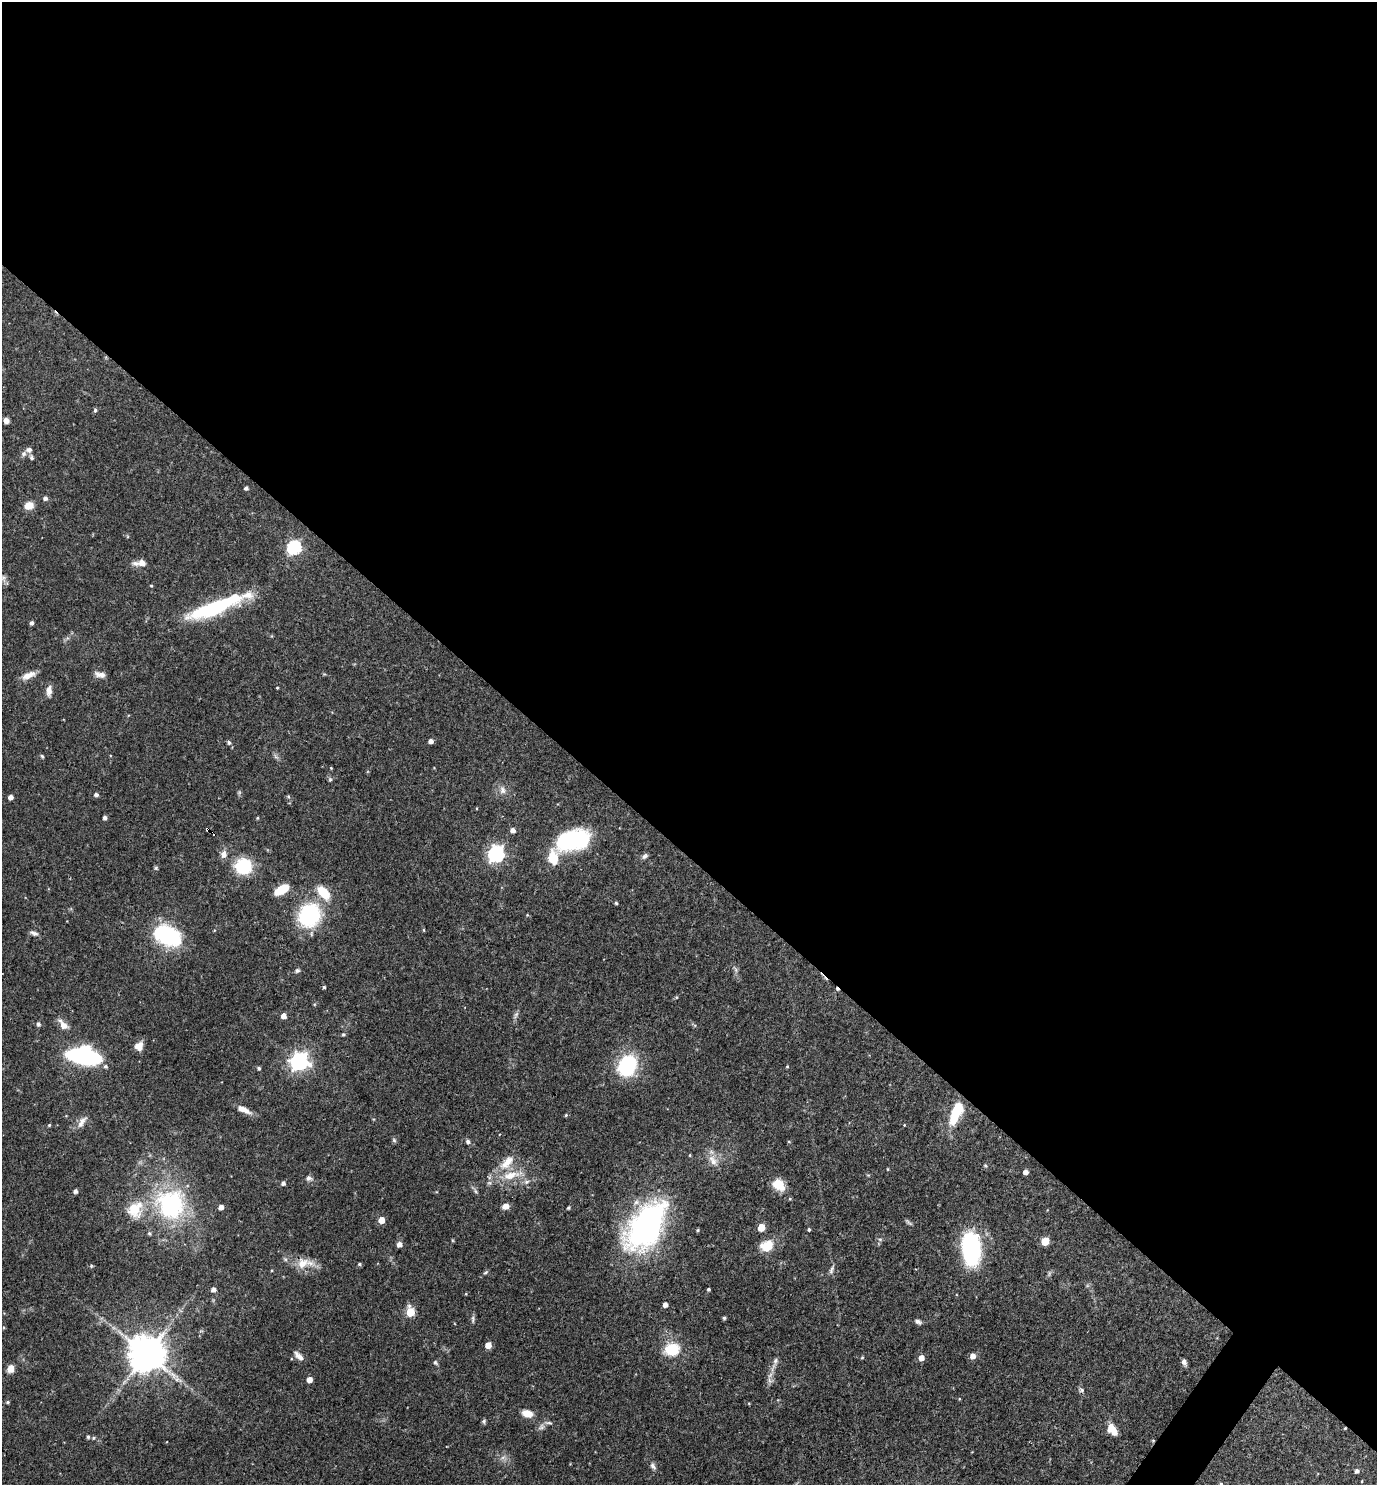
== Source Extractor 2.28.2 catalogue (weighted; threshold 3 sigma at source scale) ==
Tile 3 of 4 x 4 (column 3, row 1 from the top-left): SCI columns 2898-4272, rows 4451-5933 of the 5936 x 5933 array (HDU 1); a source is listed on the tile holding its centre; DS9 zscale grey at full resolution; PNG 1379 x 1487 px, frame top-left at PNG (2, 2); no overlay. Shown black and unused: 58% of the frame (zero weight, under 3 of 4 exposures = <1% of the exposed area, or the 3 px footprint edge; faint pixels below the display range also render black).
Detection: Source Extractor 2.28.2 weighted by HDU 2 'WHT'; one run over the whole footprint, this tile lists its part. Background 0.0527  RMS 0.0031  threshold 0.0142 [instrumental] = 3 sigma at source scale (4.5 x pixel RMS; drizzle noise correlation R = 1.50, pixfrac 1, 0.05/0.05 arcsec/px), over >= 5 px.
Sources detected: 147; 3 inside a brighter object's white glare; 3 cosmic-ray / hot-pixel residue — not listed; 6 inside a brighter listed object's ellipse — not listed separately; the other 135 listed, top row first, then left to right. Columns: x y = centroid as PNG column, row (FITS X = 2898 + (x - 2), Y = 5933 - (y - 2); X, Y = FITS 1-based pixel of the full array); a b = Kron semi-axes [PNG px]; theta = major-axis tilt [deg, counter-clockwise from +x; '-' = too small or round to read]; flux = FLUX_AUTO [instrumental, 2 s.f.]
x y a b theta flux
95 410 5 5 - 0.49
6 421 6 5 - 1.3
29 450 9 7 -6 1.1
32 458 5 5 - 0.71
246 488 4 4 - 0.74
45 498 5 5 - 0.97
29 505 10 9 - 3
294 547 6 6 - 51
142 563 10 8 -14 1.8
3 578 8 7 - 1
151 586 4 3 - 0.33
212 608 67 13 19 31
32 623 5 4 - 0.73
100 674 14 7 -15 1.7
28 675 18 7 23 2.8
277 688 3 2 - 0.28
49 690 14 6 86 1.9
431 741 5 4 - 1.3
229 742 5 5 - 0.7
42 756 6 3 -45 0.4
276 757 7 4 -19 0.62
331 768 3 3 - 0.24
330 779 6 5 - 0.52
502 790 11 8 -79 1.7
96 795 5 5 - 0.87
288 796 6 5 - 0.52
10 797 4 4 - 1.8
105 818 4 4 - 0.96
257 818 5 3 - 0.29
208 829 5 3 - 1.7
512 830 5 5 - 1.5
573 840 28 15 14 46
224 854 10 8 77 1.8
496 854 7 6 - 93
645 856 9 6 35 0.89
553 858 19 11 -85 6.9
243 866 11 10 - 22
156 868 5 5 - 0.46
282 889 14 7 31 7.8
323 893 17 10 -49 7.3
616 903 4 3 - 0.42
309 915 17 15 62 36
527 915 4 4 - 0.27
424 930 5 3 - 0.29
34 933 12 5 -24 1.1
166 935 19 14 -24 37
297 970 6 5 - 0.66
736 970 9 4 -71 0.72
324 987 4 4 - 0.48
676 997 5 4 - 0.34
516 1015 12 5 62 0.91
284 1016 4 4 - 2.5
38 1024 5 4 - 0.88
63 1025 17 8 -49 2.6
343 1034 5 4 - 0.37
138 1046 9 8 - 3.2
85 1054 21 13 -11 68
299 1062 7 7 - 130
627 1065 17 13 66 31
787 1067 4 3 - 0.33
259 1068 4 4 - 0.58
958 1108 14 10 64 7.8
246 1110 14 7 -32 2.2
566 1115 4 4 - 0.34
82 1122 19 8 57 2.1
49 1125 4 4 - 0.39
904 1125 3 3 - 0.23
394 1140 6 5 - 0.55
468 1141 7 6 - 0.85
789 1141 5 3 - 0.28
713 1160 18 10 -57 3.2
507 1162 26 12 45 5.8
985 1165 5 4 - 0.35
888 1169 4 3 - 0.26
1026 1172 4 4 - 1.6
511 1175 35 11 13 7.6
309 1178 9 7 -4 1.1
527 1182 8 6 3 1.1
283 1183 4 4 - 1
779 1185 15 11 -37 5.7
75 1191 4 4 - 1
475 1191 7 4 -70 0.57
170 1204 35 33 -52 42
506 1206 7 6 - 2.2
221 1207 4 4 - 1.9
568 1208 4 3 - 0.48
135 1209 23 19 -76 8.4
381 1220 5 4 - 4
909 1222 11 4 -38 0.62
646 1226 45 25 56 97
761 1227 5 5 - 7.3
809 1229 4 3 - 0.49
698 1230 4 4 - 0.42
149 1233 6 4 -74 0.54
1045 1241 5 5 - 11
399 1244 5 5 - 1.8
767 1246 13 11 25 6.7
971 1249 31 17 -86 40
302 1263 18 13 32 4.6
359 1264 5 4 - 0.55
831 1270 12 5 68 0.98
485 1272 7 5 33 0.51
708 1289 3 3 - 0.5
213 1290 5 4 - 1.5
665 1305 4 4 - 1.8
410 1312 6 5 - 15
724 1318 4 3 - 0.57
473 1319 12 4 -87 0.7
918 1322 9 6 -25 0.96
488 1345 5 4 - 3.8
672 1350 14 11 7 11
146 1354 12 11 - 690
299 1356 14 6 -45 1.8
973 1356 5 5 - 2.6
862 1357 5 4 - 0.34
921 1358 5 5 - 2.5
435 1362 7 5 -50 0.54
775 1362 18 7 69 2
1184 1362 6 4 -66 1.3
11 1369 7 6 - 3
309 1380 4 4 - 2.5
1081 1390 7 5 -40 0.71
8 1402 5 4 - 0.44
527 1413 11 7 -14 3.6
484 1421 6 5 - 0.56
541 1427 10 7 40 1.2
1114 1432 11 8 -14 2.9
88 1437 5 4 - 0.48
93 1438 5 5 - 0.5
1153 1440 5 3 - 0.29
503 1457 7 4 19 0.78
653 1466 11 6 -54 1.1
1357 1471 5 5 - 0.93
1362 1481 4 2 - 0.2
1221 1484 5 4 - 0.67
Overlapping masked pixels (flux is a lower limit): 2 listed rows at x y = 208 829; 1153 1440
Isophote crosses this tile's border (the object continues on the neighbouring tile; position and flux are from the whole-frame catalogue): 1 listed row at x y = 1221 1484